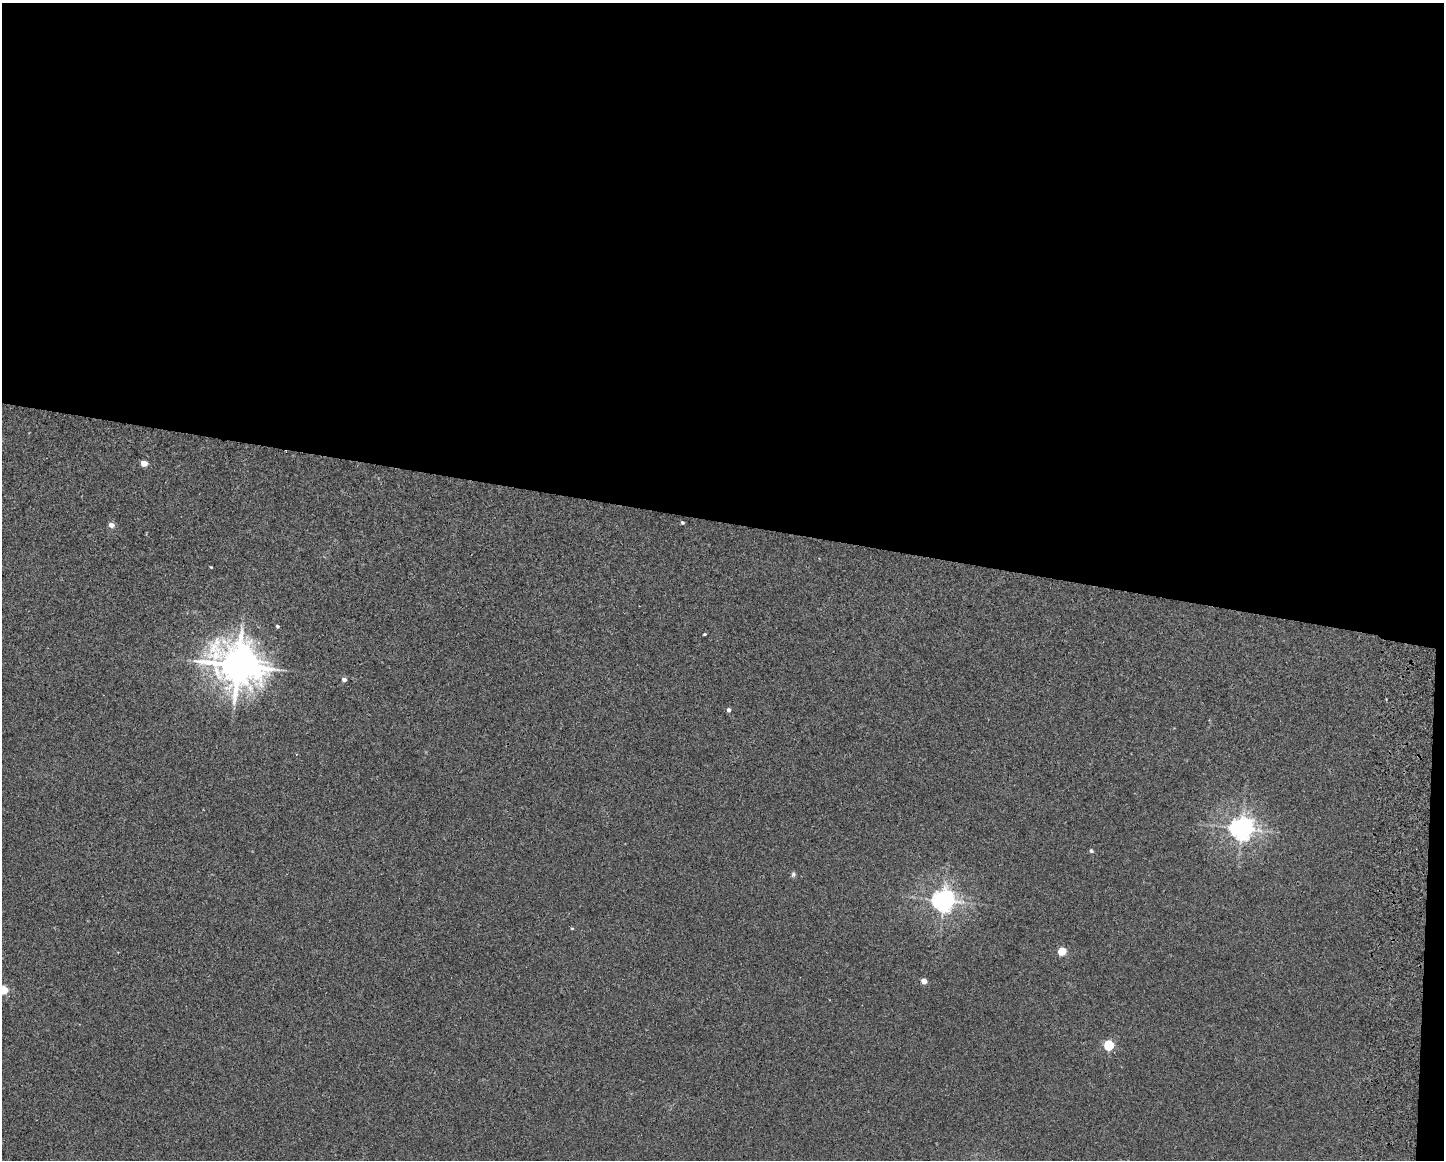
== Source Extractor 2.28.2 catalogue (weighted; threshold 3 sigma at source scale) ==
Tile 3 of 3 x 4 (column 3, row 1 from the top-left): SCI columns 3051-4492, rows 3489-4646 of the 4771 x 4656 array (HDU 1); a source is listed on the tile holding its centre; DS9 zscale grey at full resolution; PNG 1446 x 1162 px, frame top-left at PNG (2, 3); no overlay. Shown black and unused: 46% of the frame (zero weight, under 2 of 3 exposures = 3% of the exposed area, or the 3 px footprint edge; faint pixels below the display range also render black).
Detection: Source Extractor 2.28.2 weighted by HDU 2 'WHT'; one run over the whole footprint, this tile lists its part. Background 0.0271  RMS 0.0067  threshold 0.03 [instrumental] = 3 sigma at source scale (4.5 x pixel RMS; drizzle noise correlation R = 1.50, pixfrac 1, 0.05/0.05 arcsec/px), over >= 5 px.
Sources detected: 17; all 17 listed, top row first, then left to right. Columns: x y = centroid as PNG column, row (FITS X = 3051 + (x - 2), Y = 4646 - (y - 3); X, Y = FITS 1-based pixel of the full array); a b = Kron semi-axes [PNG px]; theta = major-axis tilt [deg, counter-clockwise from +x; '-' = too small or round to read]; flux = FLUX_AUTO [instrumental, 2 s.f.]
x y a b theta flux
144 463 5 4 - 8
682 522 4 3 - 0.96
111 525 5 4 - 4.8
211 567 3 3 - 0.5
277 626 3 3 - 1.1
704 634 4 3 - 0.71
238 665 14 12 -23 2300
344 679 4 4 - 2.5
729 710 5 4 - 1.8
1242 828 7 7 - 550
1091 851 5 4 - 1.2
793 874 8 5 79 1.4
944 900 7 7 - 500
1062 951 5 5 - 22
924 981 4 4 - 6.4
3 990 5 5 - 28
1109 1045 5 5 - 49
Isophote crosses this tile's border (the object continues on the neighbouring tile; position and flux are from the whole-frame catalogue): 1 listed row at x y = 3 990